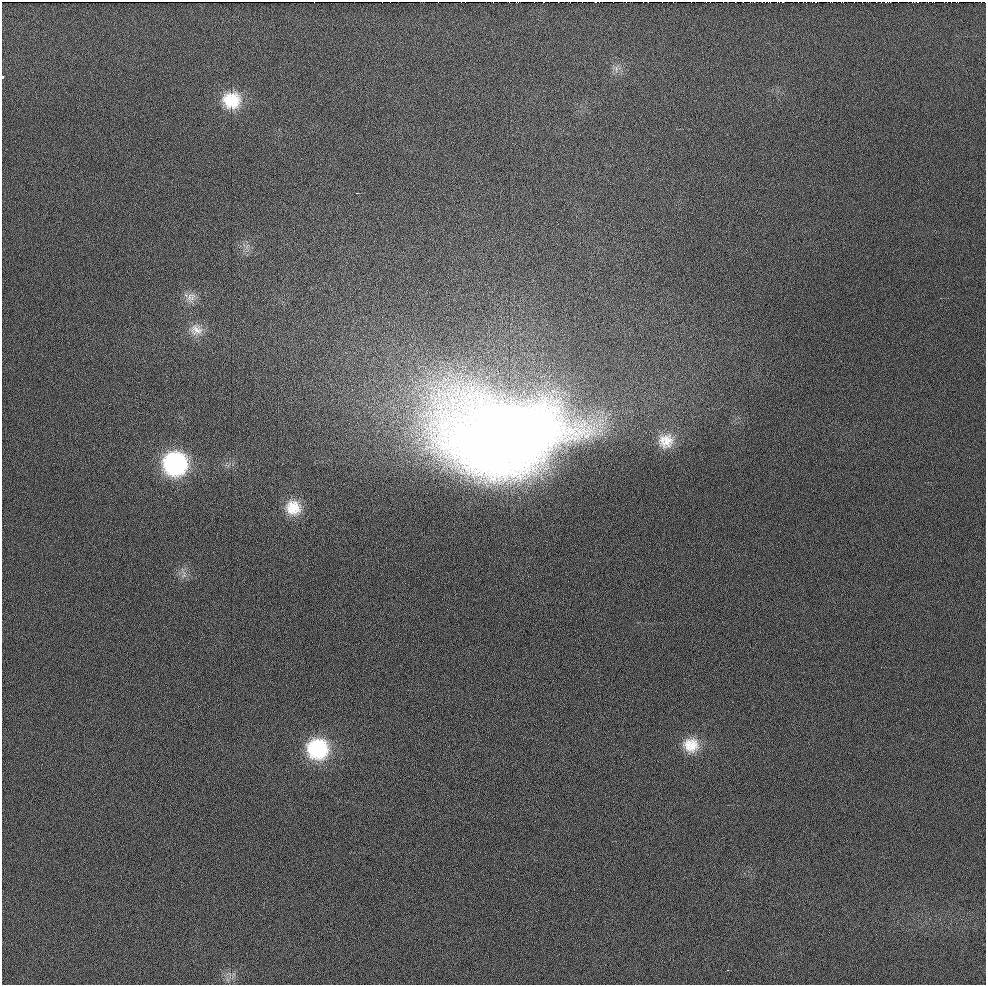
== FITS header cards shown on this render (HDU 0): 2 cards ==
NAXIS1  =                  984 / Axis length
NAXIS2  =                  983 / Axis length

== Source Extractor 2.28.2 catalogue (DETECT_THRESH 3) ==
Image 984 x 983 px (HDU 0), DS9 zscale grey, 1 PNG px = 1 image px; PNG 988 x 987 px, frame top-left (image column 1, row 983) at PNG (2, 2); no overlay
Background 2.07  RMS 3.1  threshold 9.15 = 3 sigma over >= 5 px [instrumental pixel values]
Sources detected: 15; all 15 listed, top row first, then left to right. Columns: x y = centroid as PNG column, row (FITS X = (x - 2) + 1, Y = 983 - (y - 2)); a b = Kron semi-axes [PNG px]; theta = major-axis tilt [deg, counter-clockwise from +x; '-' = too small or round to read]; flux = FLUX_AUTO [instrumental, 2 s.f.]
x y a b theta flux
616 69 10 4 86 630
2 77 3 2 - 800
231 100 22 20 -2 8200
356 193 3 2 - 640
191 297 16 13 52 2100
196 330 19 17 -18 3400
505 434 142 80 1 310000
666 441 22 20 22 4900
175 464 22 21 - 31000
293 508 19 18 - 5000
184 575 12 6 -85 1000
691 745 23 21 -9 5900
317 749 23 22 - 18000
727 970 2 2 - 160
228 980 7 4 -71 480
At the frame edge (FLAGS 8, measured only in part): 1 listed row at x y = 2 77